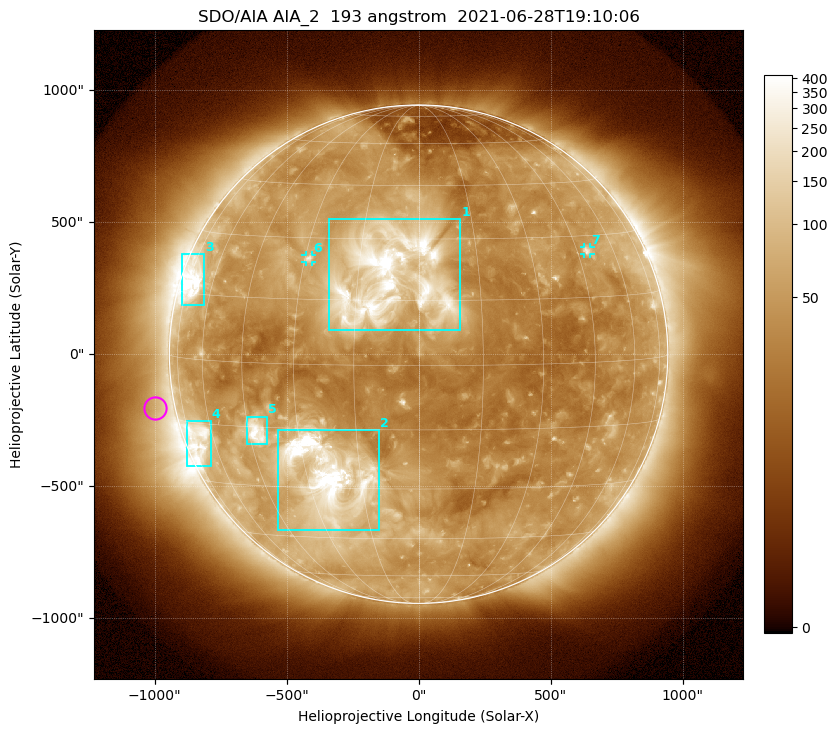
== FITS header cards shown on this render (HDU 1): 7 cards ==
TELESCOP= 'SDO/AIA '           / For AIA: SDO/AIA
INSTRUME= 'AIA_2   '           / For AIA: AIA_ATA1, AIA_ATA2, AIA_ATA3 or AIA_AT
WAVELNTH=                  193 / [angstrom] Wavelength
WAVEUNIT= 'angstrom'           / Wavelength unit: angstrom
DATE-OBS= '2021-06-28T19:10:06.938' / [ISO] Date when observation started; ISO 8
CTYPE1  = 'HPLN-TAN'           / CTYPE1: HPLN
CTYPE2  = 'HPLT-TAN'           / CTYPE2: HPLT

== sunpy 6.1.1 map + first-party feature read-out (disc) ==
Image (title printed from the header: SDO/AIA AIA_2  193 angstrom  2021-06-28T19:10:06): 1024 x 1024 px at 2.4 arcsec/px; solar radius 944 arcsec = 393 px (full disc in frame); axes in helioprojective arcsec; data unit not stated in the header (colour bar unlabelled)
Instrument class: DISC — disc imager (sunpy class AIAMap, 193 A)
Bright regions (active regions / flare kernels): reference = the median radial profile (limb darkening/brightening removed); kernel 9 px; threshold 5 sigma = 93.3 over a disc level ~42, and >= 1.15x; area >= 12 px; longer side >= 9 px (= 22 arcsec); searched inside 0.97 R_sun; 7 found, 7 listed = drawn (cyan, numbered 1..; 2 of them under ~33 arcsec drawn as corner ticks so the feature stays visible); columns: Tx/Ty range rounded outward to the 5 arcsec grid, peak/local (2 s.f.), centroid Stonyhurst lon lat
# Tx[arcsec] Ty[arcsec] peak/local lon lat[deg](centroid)
1 -340..160 90..510 23 -7 +20
2 -535..-145 -670..-285 39 -24 -27
3 -900..-810 185..380 10 -70 +18
4 -880..-785 -425..-255 6.2 -67 -19
5 -650..-570 -340..-235 10 -42 -16
6 -430..-400 350..375 4.7 -29 +25
7 625..650 380..405 4.6 +49 +26
Off-limb structures (1.02-1.3 R_sun): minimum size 162 px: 3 found; the strongest spans PA ~50..130 deg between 1.02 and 1.3 R_sun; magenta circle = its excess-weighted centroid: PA ~100 deg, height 1.08 R_sun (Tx ~-1000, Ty ~-205 arcsec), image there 1.5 x the reference